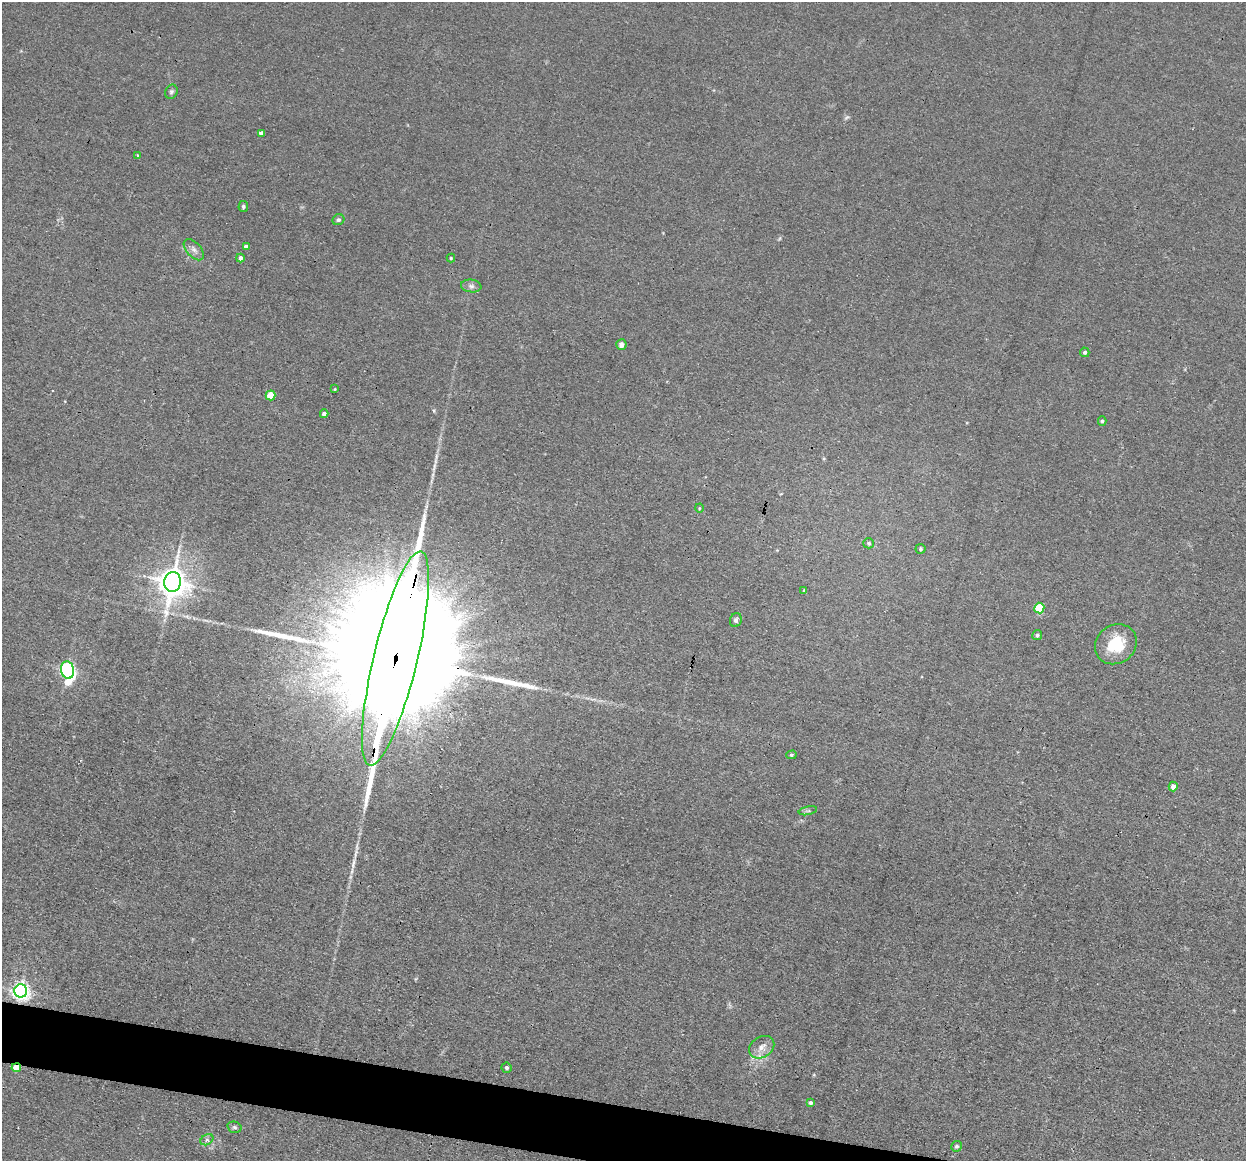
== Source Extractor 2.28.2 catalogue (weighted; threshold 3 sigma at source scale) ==
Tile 6 of 4 x 4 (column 2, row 2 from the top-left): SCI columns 1245-2488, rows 2561-3719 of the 4975 x 5000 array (HDU 1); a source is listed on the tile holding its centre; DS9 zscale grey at full resolution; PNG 1248 x 1163 px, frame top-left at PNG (2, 2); each listed source drawn as its Kron ellipse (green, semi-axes under 4 px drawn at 4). Shown black and unused: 3% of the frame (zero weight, under 3 of 4 exposures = <1% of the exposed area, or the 3 px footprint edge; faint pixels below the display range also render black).
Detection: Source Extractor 2.28.2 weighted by HDU 2 'WHT'; one run over the whole footprint, this tile lists its part. Background 0.046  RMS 0.0054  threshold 0.0245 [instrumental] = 3 sigma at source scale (4.5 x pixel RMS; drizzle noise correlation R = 1.50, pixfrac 1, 0.05/0.05 arcsec/px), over >= 5 px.
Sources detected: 42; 1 too faint to see at this stretch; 2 long thin detections or spike segments (spike, bleed or trail) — neither listed nor drawn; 1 inside a brighter listed object's ellipse — not listed separately; the other 38 listed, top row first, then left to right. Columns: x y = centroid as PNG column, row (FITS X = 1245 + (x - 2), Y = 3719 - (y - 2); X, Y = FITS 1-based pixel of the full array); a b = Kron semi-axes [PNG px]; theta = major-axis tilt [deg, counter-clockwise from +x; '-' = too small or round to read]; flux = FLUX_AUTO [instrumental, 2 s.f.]
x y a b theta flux
171 92 7 6 - 1.3
261 133 4 4 - 2.3
137 155 4 4 - 1.1
243 207 5 5 - 1.1
338 220 6 5 - 1.2
246 247 4 4 - 2.2
194 250 13 7 -48 2.7
240 258 4 4 - 1.9
451 258 4 4 - 0.64
471 286 10 6 -7 1.9
621 345 5 5 - 2.9
1085 352 5 4 - 1.3
335 389 4 3 - 0.7
271 395 5 5 - 15
324 414 4 4 - 1.8
1102 421 5 4 - 0.85
699 508 4 4 - 0.56
869 543 5 5 - 1.1
921 549 5 5 - 1
173 582 10 8 82 880
804 590 4 3 - 0.53
1039 608 5 5 - 27
736 620 7 6 - 1.5
1037 635 5 5 - 1
1116 644 22 19 37 20
395 658 110 22 77 76000
68 670 9 6 -80 140
791 755 5 4 - 0.92
1173 786 5 4 - 3.8
808 811 9 4 12 1.1
21 991 6 6 - 260
762 1047 13 10 33 4.7
16 1068 5 4 - 13
507 1068 5 5 - 1.5
810 1103 4 4 - 1.6
234 1127 7 5 -15 1.2
207 1140 7 5 29 1.3
956 1146 5 5 - 1.2
Overlapping masked pixels (flux is a lower limit): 2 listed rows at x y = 395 658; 16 1068